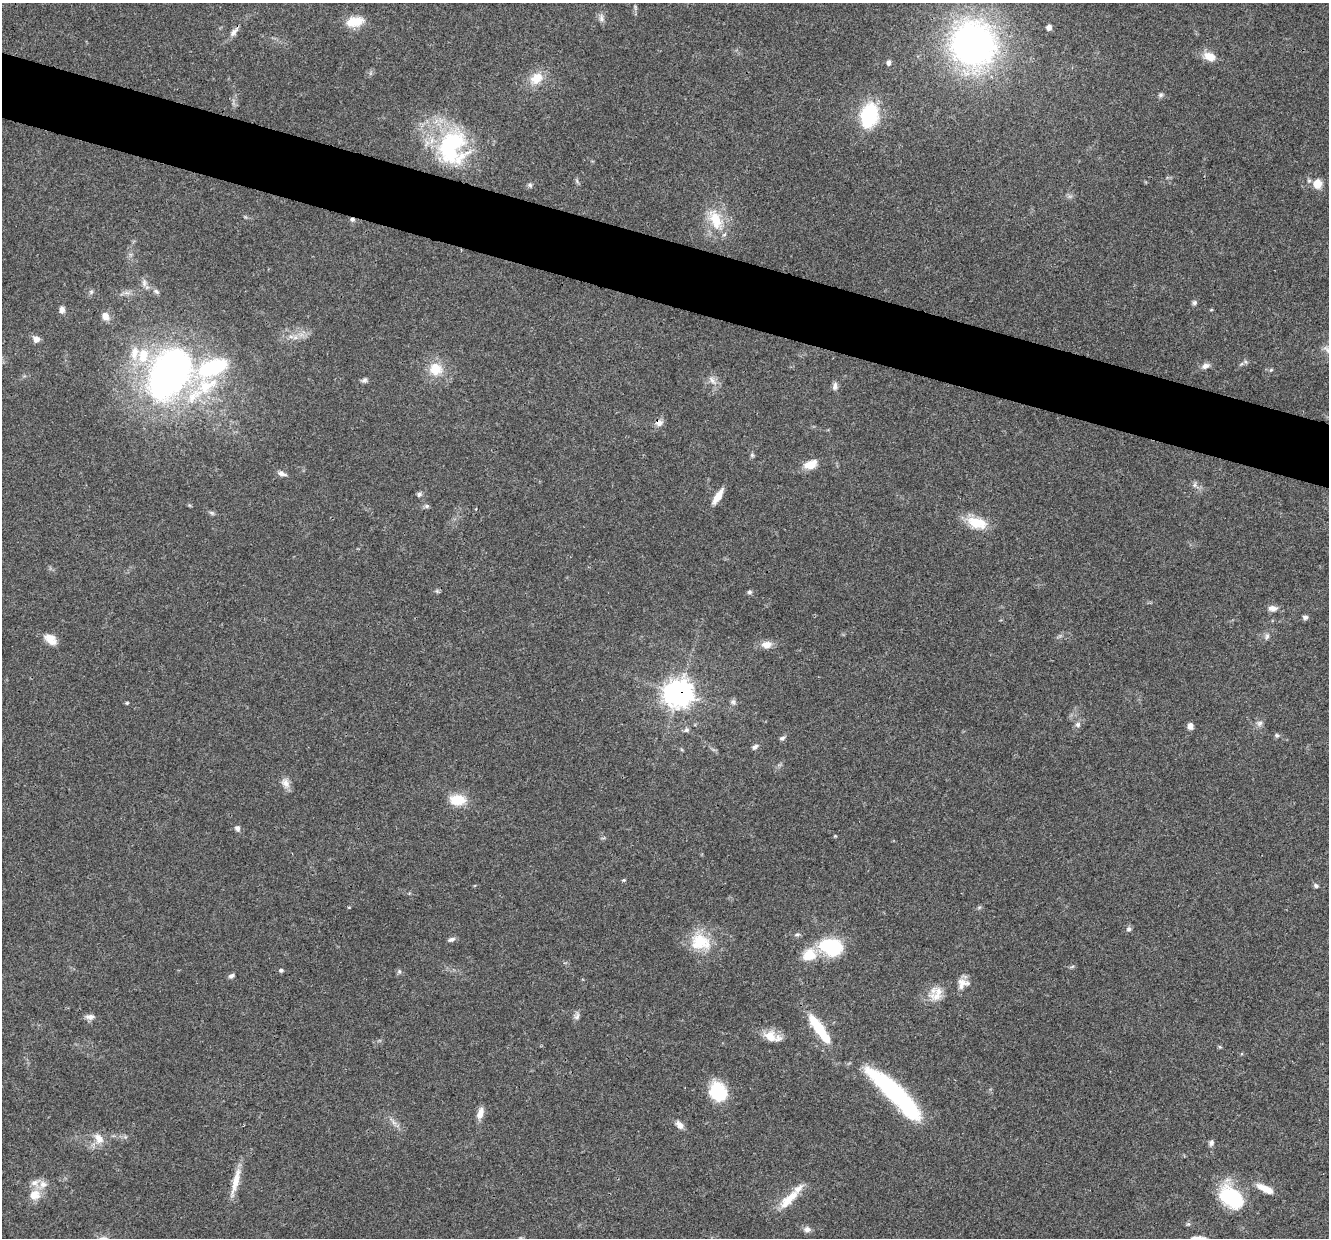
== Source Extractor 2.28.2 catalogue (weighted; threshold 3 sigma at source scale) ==
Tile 11 of 4 x 4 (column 3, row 3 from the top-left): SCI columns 2664-3990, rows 1495-2730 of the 5321 x 5335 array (HDU 1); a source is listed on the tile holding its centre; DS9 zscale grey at full resolution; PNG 1331 x 1240 px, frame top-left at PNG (2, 3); no overlay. Shown black and unused: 5% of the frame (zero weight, under 3 of 4 exposures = <1% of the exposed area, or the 3 px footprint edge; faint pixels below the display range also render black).
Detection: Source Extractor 2.28.2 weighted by HDU 2 'WHT'; one run over the whole footprint, this tile lists its part. Background 0.0537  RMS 0.0049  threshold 0.0218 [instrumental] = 3 sigma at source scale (4.5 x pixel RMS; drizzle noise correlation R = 1.50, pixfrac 1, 0.05/0.05 arcsec/px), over >= 5 px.
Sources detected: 108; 2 inside a brighter object's white glare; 1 cosmic-ray / hot-pixel residue — not listed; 7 inside a brighter listed object's ellipse — not listed separately; the other 98 listed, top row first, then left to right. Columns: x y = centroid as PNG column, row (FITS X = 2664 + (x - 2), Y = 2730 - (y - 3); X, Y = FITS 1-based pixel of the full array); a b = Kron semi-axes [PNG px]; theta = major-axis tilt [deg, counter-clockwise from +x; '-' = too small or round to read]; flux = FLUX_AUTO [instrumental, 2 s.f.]
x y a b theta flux
601 18 11 6 -79 2
355 21 22 12 9 9
1049 27 6 6 - 2.3
234 32 15 7 50 2.7
973 44 40 38 -52 200
1209 56 15 10 -22 6.2
888 63 6 5 - 1.6
536 78 18 14 43 8.6
1160 95 8 6 32 1.1
869 115 19 13 76 47
450 144 40 26 36 50
577 181 7 4 -72 0.84
1317 184 9 8 - 7
530 185 7 6 - 1.1
1070 196 7 4 18 1
716 219 27 15 -64 16
144 283 12 6 -85 2
156 291 9 5 -32 1.3
91 292 6 6 - 1
1194 302 6 6 - 1.1
62 310 8 6 89 2.1
1211 310 5 3 - 0.44
105 316 11 8 -56 3.4
295 337 8 6 45 2
36 339 7 6 - 3.2
134 353 22 11 84 9.1
1246 362 6 4 -71 0.77
1205 366 12 7 24 2.2
213 367 49 29 46 55
436 369 19 17 -13 11
169 374 43 32 57 260
364 380 8 6 40 1.3
712 380 16 6 -51 2.9
835 386 12 6 81 1.9
659 423 10 9 - 2.5
752 455 7 5 46 0.81
810 465 13 8 20 8.7
282 474 12 5 -15 2
1195 485 8 4 81 1
419 494 7 6 - 1.2
718 497 19 6 58 5.8
427 506 7 5 1 1.1
211 513 7 5 -32 0.91
977 523 27 14 -16 12
437 591 6 5 - 0.8
749 592 7 5 2 0.99
1272 608 11 7 -2 3
1305 617 7 6 - 1.3
1267 636 9 5 75 1.4
50 639 15 10 -40 5.7
767 645 13 9 4 4.2
679 693 11 10 - 420
733 702 9 7 -76 1.5
127 703 5 4 - 0.54
1259 723 9 8 - 1.9
1078 724 8 7 - 1.6
1190 726 8 6 -76 2.2
686 730 8 5 26 1.2
1277 735 6 6 - 0.96
782 738 8 5 19 1.1
755 747 9 6 37 1.5
285 783 15 10 -62 3.4
457 800 16 10 -3 13
237 828 7 6 - 1.7
624 880 5 4 - 0.6
1316 886 6 5 - 1
979 907 6 4 2 0.77
1129 929 7 7 - 1.2
797 935 9 4 7 1
451 939 10 5 19 1.5
700 942 29 22 -17 18
831 947 21 14 -9 37
809 955 18 15 28 11
1072 967 6 4 20 0.7
281 970 6 5 - 0.86
399 971 6 5 - 0.95
231 976 7 5 29 1.4
962 984 17 11 80 4.5
937 996 20 11 16 5.6
577 1016 11 7 71 1.8
90 1017 13 7 -3 2.3
819 1029 40 10 -55 21
770 1037 18 15 -39 7.6
1220 1047 5 4 - 0.58
889 1088 59 16 -44 65
718 1091 21 17 -66 21
480 1113 16 7 74 3.7
394 1122 8 5 -45 1.7
679 1125 11 7 -46 3
99 1138 16 11 -55 5.3
1211 1143 8 7 - 1.5
236 1181 37 8 77 8.1
1265 1189 21 7 -26 7.2
35 1195 15 13 16 6.6
1232 1197 27 18 -41 35
789 1199 34 11 44 11
1188 1224 6 5 - 0.81
807 1229 10 7 0 2
Overlapping masked pixels (flux is a lower limit): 2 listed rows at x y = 659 423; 679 693